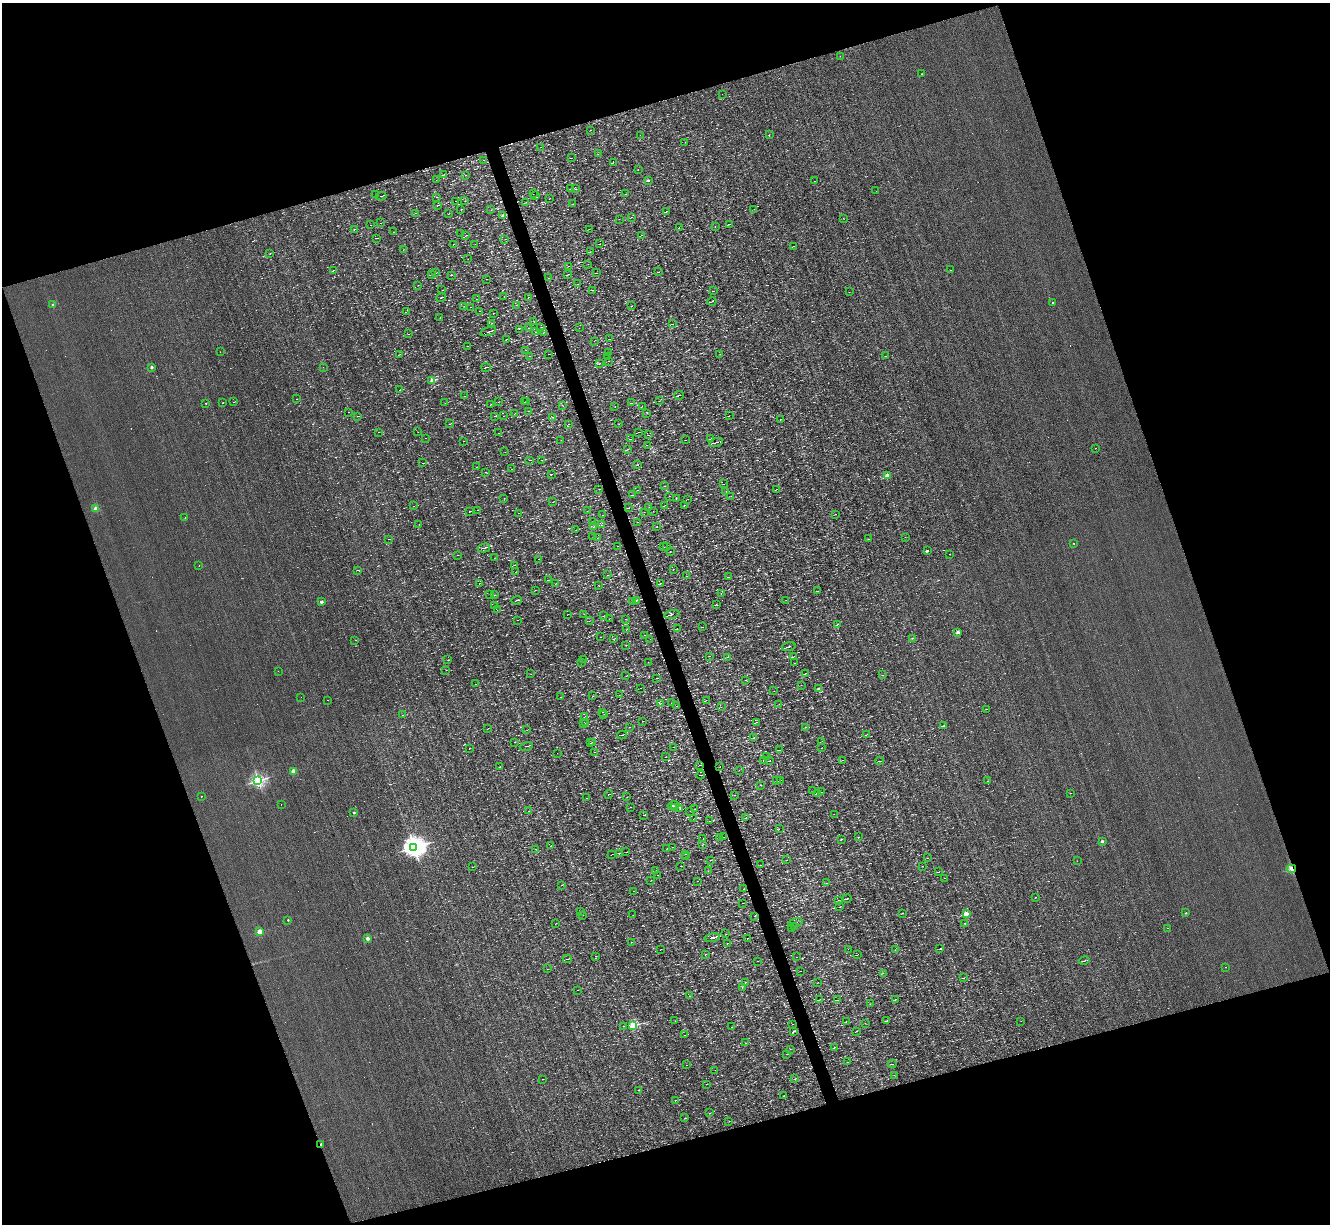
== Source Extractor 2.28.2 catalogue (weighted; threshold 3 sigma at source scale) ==
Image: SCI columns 1-5312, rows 259-5144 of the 5312 x 5277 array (HDU 1 of 3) = the unmasked area's bounding box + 8 px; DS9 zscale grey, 4 x 4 block average (1 PNG px = mean of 4 x 4 image px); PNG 1332 x 1226 px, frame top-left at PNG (2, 3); each listed source drawn as its Kron ellipse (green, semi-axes under 4 px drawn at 4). Shown black and unused: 37% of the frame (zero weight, under 3 of 4 exposures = <1% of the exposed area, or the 3 px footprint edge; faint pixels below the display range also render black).
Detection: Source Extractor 2.28.2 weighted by HDU 2 'WHT'. Background 3.45e-04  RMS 0.044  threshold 0.199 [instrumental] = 3 sigma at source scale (4.5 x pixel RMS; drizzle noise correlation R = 1.50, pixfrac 1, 0.05/0.05 arcsec/px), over >= 5 px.
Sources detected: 1105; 99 too faint to see at this stretch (4 x 4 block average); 55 cosmic-ray / hot-pixel residue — neither listed nor drawn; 16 coinciding with a brighter row at this scale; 6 inside a brighter listed object's ellipse — not listed separately; of the other 929, all 500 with FLUX_AUTO >= 5.42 (the completeness limit of this list) listed and drawn (429 fainter detections not listed), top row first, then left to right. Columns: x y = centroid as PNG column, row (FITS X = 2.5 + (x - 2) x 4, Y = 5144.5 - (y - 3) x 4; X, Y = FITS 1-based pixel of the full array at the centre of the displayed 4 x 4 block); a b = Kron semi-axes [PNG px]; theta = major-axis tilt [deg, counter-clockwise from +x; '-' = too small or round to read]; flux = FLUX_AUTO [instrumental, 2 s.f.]
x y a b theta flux
840 56 2 2 - 10
922 74 2 2 - 23
722 94 2 2 - 14
591 130 2 2 - 9.9
640 135 2 2 - 9.4
769 135 2 2 - 5.7
685 142 2 2 - 6.8
541 147 2 2 - 7.4
598 154 2 2 - 5.7
571 158 2 2 - 6.9
484 160 2 2 - 12
613 162 2 2 - 9.5
638 170 2 2 - 13
443 175 3 2 - 15
465 175 2 2 - 8.2
436 180 2 2 - 5.5
648 180 2 2 - 190
814 181 2 2 - 33
571 188 2 2 - 6.2
576 189 2 2 - 7.3
876 191 2 2 - 8.7
533 194 2 2 - 6.5
626 194 2 2 - 5.8
375 195 2 2 - 5.5
381 196 5 2 - 22
535 196 2 2 - 5.5
437 197 2 2 - 5.9
549 199 2 2 - 5.9
455 201 2 2 - 9
465 201 2 2 - 6.2
526 202 2 2 - 5.7
573 204 2 2 - 6.6
438 205 3 2 - 18
461 209 3 2 - 8.1
754 209 2 2 - 5.9
491 210 2 2 - 6.3
666 211 2 2 - 22
415 213 2 2 - 8
449 214 2 2 - 7.5
503 215 3 2 - 14
631 217 2 2 - 7.9
843 218 2 2 - 6.3
619 219 2 2 - 6.2
380 223 2 2 - 6.8
730 224 4 2 - 22
371 225 2 2 - 5.6
715 227 2 2 - 18
679 228 2 2 - 61
354 229 2 2 - 8.1
589 229 2 2 - 7.2
393 231 2 2 - 6.9
461 234 2 2 - 6.4
466 235 2 2 - 7.8
642 235 2 2 - 8.1
376 238 3 2 - 15
505 239 2 2 - 6.8
453 244 2 2 - 8
475 244 2 2 - 7.5
599 244 2 2 - 9
793 246 3 2 - 11
403 249 2 2 - 5.5
590 252 2 2 - 6.4
270 254 3 2 - 6.7
468 259 2 2 - 6.2
588 264 2 2 - 5.6
568 266 2 2 - 7.4
333 270 3 2 - 16
951 270 2 2 - 48
659 272 2 2 - 6.3
436 273 2 2 - 5.9
596 273 2 2 - 6.2
568 274 2 2 - 6.7
431 275 2 2 - 12
452 275 2 2 - 7.5
549 278 2 2 - 9.3
487 279 2 2 - 5.5
577 284 2 2 - 7.4
418 285 2 2 - 5.7
442 290 2 2 - 5.5
592 290 2 2 - 8.2
713 291 2 2 - 5.6
849 292 2 2 - 8.6
441 297 5 2 - 25
504 297 2 2 - 8.1
528 297 2 2 - 7.2
477 299 3 2 - 10
712 301 4 2 - 21
1053 302 2 2 - 32
53 305 2 2 - 120
516 305 2 2 - 9
464 306 2 2 - 6.6
631 306 2 2 - 7
471 307 2 2 - 6
479 311 2 2 - 7.2
406 312 2 2 - 5.8
494 313 2 2 - 9.5
440 318 2 2 - 5.7
534 322 2 2 - 8.8
491 323 2 2 - 6.2
672 324 3 2 - 15
541 327 2 2 - 6.5
528 328 2 2 - 6.2
579 328 2 2 - 5.7
519 329 2 2 - 6.9
488 332 8 2 15 39
536 332 2 2 - 23
543 333 2 2 - 9.8
409 334 2 2 - 6.4
506 339 3 2 - 10
610 339 2 2 - 5.7
594 341 2 2 - 6.9
468 346 2 2 - 9.1
526 350 2 2 - 6
220 352 2 2 - 9.3
609 352 2 2 - 16
399 354 2 2 - 6.8
548 354 2 2 - 7.1
720 354 2 2 - 6.3
529 356 3 2 - 10
885 356 2 2 - 5.6
608 357 2 2 - 7.4
609 361 2 2 - 6
599 364 2 2 - 8.1
151 367 2 2 - 150
323 367 2 2 - 5.7
486 367 5 2 - 28
432 380 2 2 - 550
399 390 2 2 - 13
679 395 5 2 - 41
465 396 3 2 - 9.3
297 399 2 2 - 13
527 401 2 2 - 6.2
659 401 2 2 - 5.6
234 402 3 2 - 9.8
498 402 2 2 - 7.4
524 402 2 2 - 8.2
206 403 2 2 - 24
223 403 2 2 - 15
445 403 2 2 - 6.6
631 403 2 2 - 9.3
490 405 2 2 - 7.3
562 405 2 2 - 5.5
642 406 2 2 - 6.9
615 407 2 2 - 6.2
528 411 2 2 - 13
348 412 2 2 - 6.6
515 413 4 2 - 13
647 413 2 2 - 6.2
357 416 2 2 - 6.4
494 416 2 2 - 46
503 416 2 2 - 6.1
729 416 2 2 - 6
553 417 2 2 - 10
780 419 2 2 - 9
450 424 4 2 - 14
569 424 2 2 - 8.4
619 424 2 2 - 6.6
379 432 2 2 - 6.8
418 432 2 2 - 5.5
639 432 2 2 - 12
499 433 2 2 - 11
648 435 2 2 - 7.1
425 438 2 2 - 5.8
630 439 2 2 - 10
711 439 3 2 - 12
561 440 2 2 - 5.5
686 440 2 2 - 7.5
463 441 3 2 - 7.9
716 442 7 2 15 42
647 445 2 2 - 6.8
1095 448 2 2 - 6.2
627 449 3 2 - 12
505 452 2 2 - 7
530 460 3 2 - 18
542 460 4 2 - 18
423 463 3 2 - 11
638 465 2 2 - 6.1
476 467 2 2 - 5.9
512 469 2 2 - 6.8
485 472 2 2 - 6.4
551 474 2 2 - 10
888 475 2 2 - 640
724 484 2 2 - 5.6
665 486 3 2 - 14
599 489 2 2 - 6.9
776 489 2 2 - 7
638 490 2 2 - 7.9
726 491 2 2 - 7.7
633 495 3 2 - 11
669 496 2 2 - 8.3
731 496 2 2 - 5.6
504 498 2 2 - 6.4
676 499 2 2 - 6.9
688 499 2 2 - 6.9
553 502 3 2 - 8.5
664 505 2 2 - 7.9
684 505 2 2 - 9.3
413 506 2 2 - 7.1
96 508 2 2 - 590
629 508 2 2 - 15
649 508 2 2 - 5.8
477 510 2 2 - 8.6
470 511 2 2 - 15
587 511 2 2 - 6.7
653 511 2 2 - 5.6
644 512 2 2 - 9.1
519 513 2 2 - 16
835 514 2 2 - 16
602 515 2 2 - 7.2
185 517 2 2 - 53
593 522 2 2 - 6.7
637 522 2 2 - 5.6
419 524 2 2 - 5.5
601 525 2 2 - 7.1
594 526 3 2 - 13
657 527 2 2 - 7.4
576 530 2 2 - 6.6
593 537 2 2 - 5.9
905 537 2 2 - 6.1
597 538 2 2 - 7.1
388 539 2 2 - 6.8
869 539 2 2 - 7.1
1074 543 2 2 - 15
618 546 2 2 - 5.9
666 546 2 2 - 5.9
663 547 2 2 - 6
484 548 6 2 15 44
670 551 2 2 - 7
927 551 2 2 - 190
950 554 2 2 - 6.9
457 555 3 2 - 10
494 558 2 2 - 6.7
539 559 2 2 - 6
514 565 2 2 - 7.3
199 566 2 2 - 7.1
673 569 2 2 - 8.6
357 570 2 2 - 12
516 572 2 2 - 9
608 575 2 2 - 6.2
687 576 2 2 - 5.8
728 577 3 2 - 19
548 580 2 2 - 8.3
479 583 2 2 - 8.1
556 583 2 2 - 8.2
661 583 2 2 - 19
599 586 2 2 - 6.5
535 590 2 2 - 5.5
817 591 2 2 - 7.8
489 594 3 2 - 8.1
721 594 2 2 - 5.8
495 595 2 2 - 10
516 600 5 2 - 24
786 600 2 2 - 5.5
633 601 2 2 - 200
636 601 4 2 - 23
321 602 2 2 - 180
716 604 2 2 - 7
494 606 2 2 - 6.2
497 610 2 2 - 6.3
584 614 2 2 - 7
672 614 8 2 15 48
567 615 2 2 - 7.1
603 616 2 2 - 7.5
609 619 2 2 - 7.2
625 619 2 2 - 5.5
517 620 3 2 - 5.7
589 621 2 2 - 5.6
837 624 2 2 - 8.6
702 627 2 2 - 7.5
677 629 2 2 - 6.5
626 630 2 2 - 5.7
958 632 2 2 - 310
644 635 2 2 - 6.9
600 637 2 2 - 8
913 638 2 2 - 34
613 639 3 2 - 14
650 639 2 2 - 7.4
355 640 2 2 - 6.7
626 646 2 2 - 6.5
789 647 7 2 16 37
710 656 2 2 - 5.5
727 657 2 2 - 6.6
793 657 4 2 - 13
584 659 3 2 - 8.1
448 660 2 2 - 25
581 662 2 2 - 5.8
648 662 2 2 - 5.8
795 663 2 2 - 8
446 670 2 2 - 6.4
278 671 2 2 - 7.9
531 674 2 2 - 6.2
805 674 2 2 - 12
882 675 2 2 - 7.3
626 676 3 2 - 9.3
657 678 2 2 - 8
746 680 2 2 - 6.8
476 684 2 2 - 12
801 685 2 2 - 5.7
640 688 2 2 - 5.8
819 688 2 2 - 47
774 691 2 2 - 6.4
619 695 2 2 - 5.9
593 696 2 2 - 5.9
301 697 2 2 - 8.4
561 697 3 2 - 12
328 700 2 2 - 6.1
706 700 3 2 - 11
671 703 2 2 - 5.9
660 704 3 2 - 14
779 704 2 2 - 7.6
677 706 2 2 - 5.5
721 707 2 2 - 6
987 709 2 2 - 7.6
602 712 2 2 - 6.8
604 714 2 2 - 7
402 715 2 2 - 24
584 717 3 2 - 9.6
642 721 2 2 - 6.4
756 722 4 2 - 12
586 723 2 2 - 9.8
584 724 2 2 - 5.8
944 725 2 2 - 12
629 727 2 2 - 6.1
806 727 2 2 - 7
488 729 2 2 - 5.7
527 730 2 2 - 5.7
622 735 4 2 - 22
866 735 2 2 - 8.5
753 738 3 2 - 9.5
821 741 3 2 - 13
514 742 2 2 - 9.6
593 742 2 2 - 8
591 743 2 2 - 12
526 746 6 2 16 17
674 747 2 2 - 19
821 748 2 2 - 5.6
469 749 2 2 - 15
779 750 3 2 - 42
594 752 3 2 - 16
557 753 2 2 - 6.5
665 757 2 2 - 9.5
766 757 2 2 - 5.5
763 760 2 2 - 7.5
843 760 4 2 - 15
770 761 3 2 - 16
880 761 4 2 - 18
699 765 2 2 - 7.6
720 766 2 2 - 6.4
500 767 2 2 - 8.7
739 770 2 2 - 6
293 771 2 2 - 500
701 775 4 2 - 66
781 780 2 2 - 14
258 781 2 2 - 5400
777 781 3 2 - 12
988 781 2 2 - 6
761 785 2 2 - 10
813 790 2 2 - 6.3
822 792 4 2 - 24
818 793 3 2 - 12
1070 793 2 2 - 6.1
609 794 4 2 - 20
735 795 2 2 - 9.5
201 796 2 2 - 9.9
627 797 2 2 - 5.8
586 798 2 2 - 5.8
281 804 2 2 - 12
673 806 6 2 10 40
630 807 2 2 - 7
675 808 3 2 - 17
680 808 2 2 - 8
695 809 2 2 - 6.5
528 811 3 2 - 6.1
690 811 2 2 - 7.6
354 813 2 2 - 100
834 814 2 2 - 5.9
644 815 3 2 - 12
746 818 2 2 - 7.3
693 819 2 2 - 5.6
710 821 2 2 - 8.3
779 829 2 2 - 5.5
724 837 2 2 - 7
859 837 2 2 - 6.2
720 838 2 2 - 5.8
703 839 2 2 - 6.9
841 839 2 2 - 21
1102 841 2 2 - 230
702 844 2 2 - 5.8
551 846 2 2 - 6.2
414 847 4 3 - 24000
672 847 2 2 - 6.1
536 849 2 2 - 8.6
667 849 2 2 - 6.3
626 852 2 2 - 5.5
620 853 3 2 - 26
686 854 2 2 - 6.6
611 855 2 2 - 7.1
685 857 2 2 - 6
927 858 2 2 - 6.1
710 860 2 2 - 5.8
786 860 2 2 - 6.9
1077 861 2 2 - 16
760 865 2 2 - 5.5
681 866 2 2 - 9.9
922 866 2 2 - 6.4
472 867 2 2 - 8.8
1291 869 4 2 - 41
655 870 2 2 - 5.5
708 871 2 2 - 5.9
939 872 3 2 - 9.3
657 875 2 2 - 5.7
944 878 2 2 - 7.3
651 881 2 2 - 5.9
697 881 2 2 - 5.7
826 883 2 2 - 5.8
562 885 2 2 - 7.2
744 889 2 2 - 7.3
633 891 2 2 - 6.8
1035 897 2 2 - 76
847 899 4 2 - 21
838 900 2 2 - 6.2
742 903 2 2 - 7.2
840 907 2 2 - 6.5
581 911 2 2 - 5.9
902 913 2 2 - 10
1186 913 2 2 - 52
966 914 2 2 - 740
583 915 2 2 - 5.4
633 915 2 2 - 5.8
754 916 2 2 - 6.7
288 920 2 2 - 49
796 922 7 2 14 43
965 923 2 2 - 14
555 924 2 2 - 7.1
794 927 2 2 - 6.1
792 928 2 2 - 7.1
1167 928 2 2 - 7.8
260 932 2 2 - 750
726 934 2 2 - 6.5
712 937 8 2 13 85
747 938 2 2 - 8.1
367 939 2 2 - 290
631 942 2 2 - 7.2
727 943 2 2 - 9.7
661 949 3 2 - 9.3
848 949 2 2 - 8.9
940 949 2 2 - 7.2
895 950 2 2 - 6.5
858 954 2 2 - 7.4
705 955 2 2 - 8.7
596 956 2 2 - 9.7
797 957 2 2 - 6.8
567 959 4 2 - 26
757 961 2 2 - 7.5
1084 961 5 2 - 30
1226 967 2 2 - 5.6
548 969 2 2 - 8.3
800 971 2 2 - 8.2
883 973 2 2 - 6.4
964 978 3 2 - 10
745 982 2 2 - 7.8
818 982 2 2 - 6.7
742 988 2 2 - 6.8
577 990 2 2 - 6.3
690 996 2 2 - 5.7
820 999 2 2 - 5.6
896 999 2 2 - 5.8
837 1000 2 2 - 15
870 1004 2 2 - 8.8
675 1021 2 2 - 5.7
846 1021 2 2 - 8.7
887 1021 3 2 - 14
1021 1021 2 2 - 8.6
865 1023 2 2 - 6.4
792 1024 2 2 - 6.8
623 1026 2 2 - 7.7
632 1026 2 2 - 1900
732 1027 2 2 - 12
793 1031 2 2 - 13
857 1031 3 2 - 12
685 1035 2 2 - 14
746 1043 2 2 - 9.7
834 1047 2 2 - 9.9
790 1049 2 2 - 5.9
787 1054 2 2 - 6.2
848 1062 2 2 - 6.3
892 1064 4 2 - 16
686 1065 2 2 - 12
715 1070 2 2 - 6.5
894 1075 2 2 - 8.2
543 1079 2 2 - 7.2
795 1079 3 2 - 8.2
706 1084 2 2 - 8.4
638 1090 2 2 - 26
784 1096 2 2 - 6.7
676 1100 2 2 - 11
710 1113 2 2 - 5.6
685 1118 3 2 - 10
729 1122 2 2 - 5.6
321 1144 2 2 - 58
Overlapping masked pixels (flux is a lower limit): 3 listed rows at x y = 701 775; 1291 869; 321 1144
Diffuse or blended objects may show on this block-average render without a row.